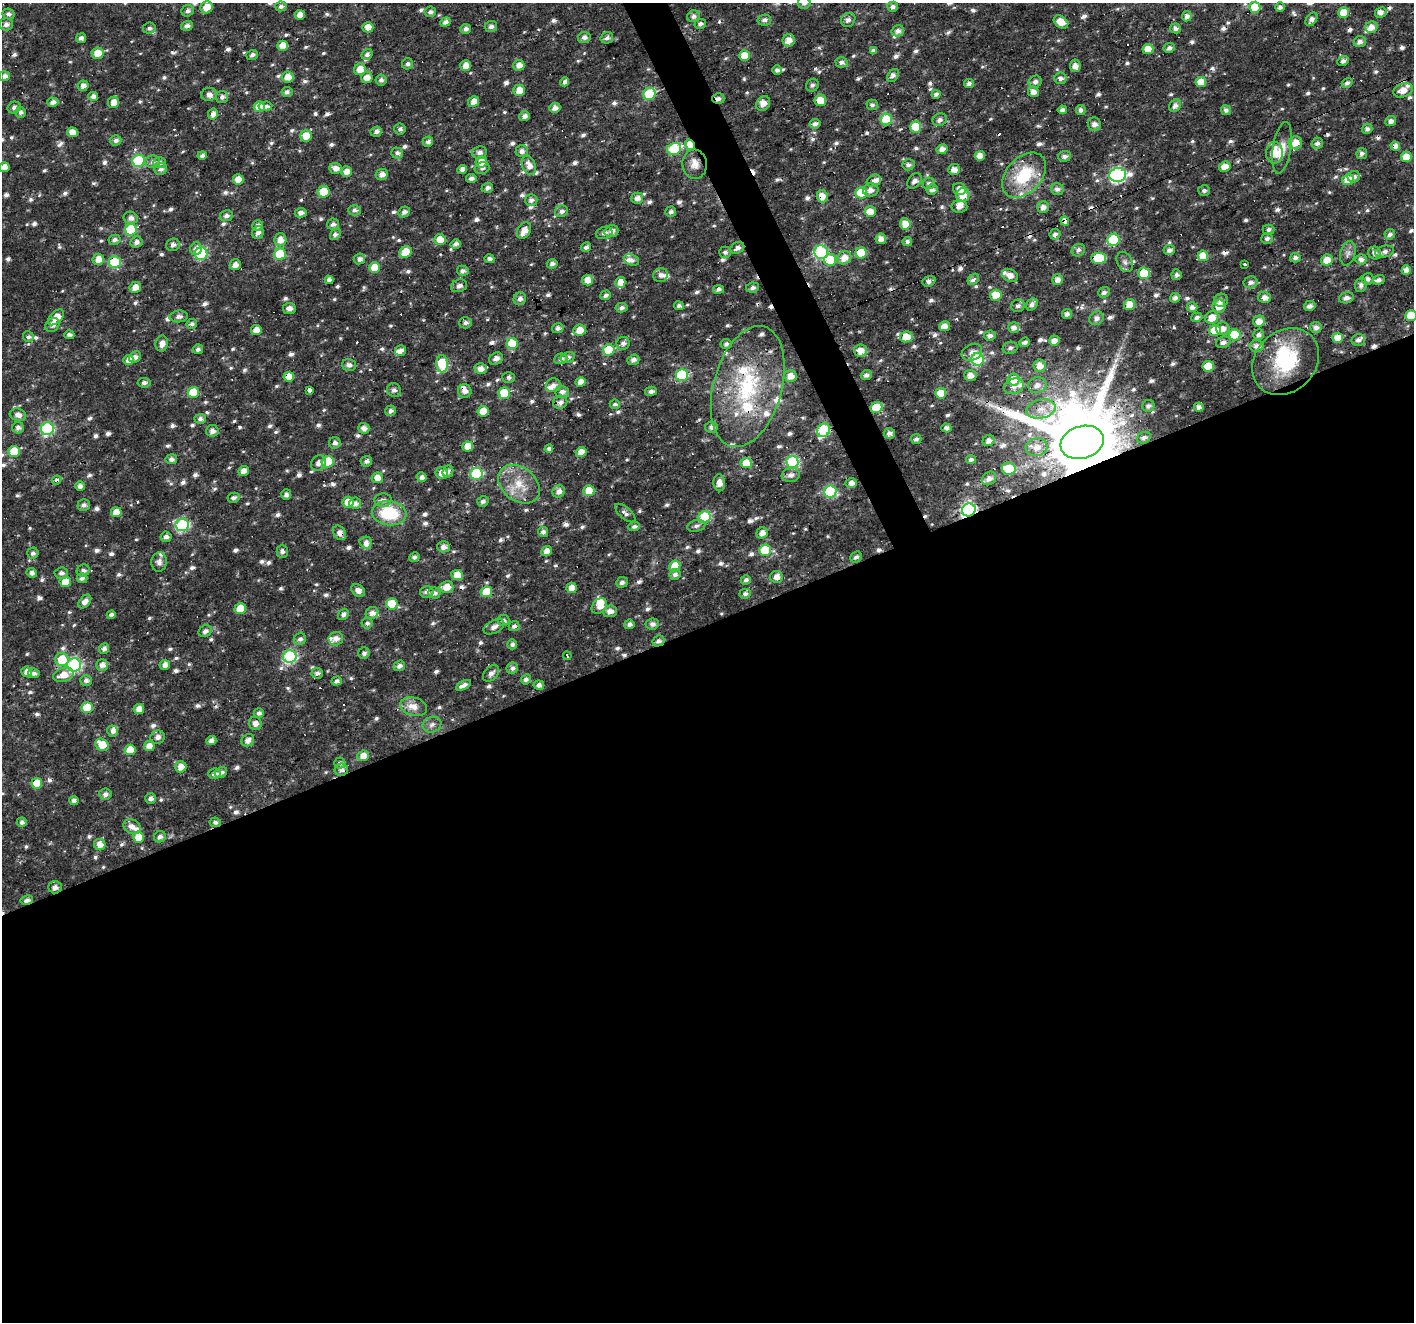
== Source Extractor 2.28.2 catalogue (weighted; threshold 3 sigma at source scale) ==
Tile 15 of 4 x 4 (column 3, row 4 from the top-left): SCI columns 2825-4236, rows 143-1462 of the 5648 x 5509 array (HDU 1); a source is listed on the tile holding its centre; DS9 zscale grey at full resolution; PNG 1416 x 1324 px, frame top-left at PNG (2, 3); each listed source drawn as its Kron ellipse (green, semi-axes under 4 px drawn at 4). Shown black and unused: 54% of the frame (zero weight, under 2 of 3 exposures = <1% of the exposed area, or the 3 px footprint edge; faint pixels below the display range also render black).
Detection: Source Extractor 2.28.2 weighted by HDU 2 'WHT'; one run over the whole footprint, this tile lists its part. Background 0.0194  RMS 0.0028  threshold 0.0126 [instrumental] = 3 sigma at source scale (4.5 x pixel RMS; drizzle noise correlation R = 1.50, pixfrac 1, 0.0396/0.0396 arcsec/px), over >= 5 px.
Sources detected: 857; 2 inside a brighter object's white glare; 32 cosmic-ray / hot-pixel residue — neither listed nor drawn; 29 inside a brighter listed object's ellipse — not listed separately; of the other 794, all 500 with FLUX_AUTO >= 0.899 (the completeness limit of this list) listed and drawn (294 fainter detections not listed), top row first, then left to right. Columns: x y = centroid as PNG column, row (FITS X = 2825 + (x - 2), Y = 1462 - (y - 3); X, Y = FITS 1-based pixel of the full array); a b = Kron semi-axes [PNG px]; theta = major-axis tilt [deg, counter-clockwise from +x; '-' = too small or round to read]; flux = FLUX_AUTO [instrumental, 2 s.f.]
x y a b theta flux
804 3 6 6 - 0.99
281 6 5 5 - 1
207 7 6 6 - 3.7
893 7 5 5 - 1.1
1255 7 5 5 - 7
1280 7 5 4 - 0.98
187 11 6 5 - 0.93
430 12 6 5 - 1
1381 12 6 5 - 1.5
1344 13 5 5 - 5.6
8 14 6 5 - 1.1
300 15 5 5 - 2.5
693 16 6 5 - 1.1
1187 16 5 5 - 1.6
1311 19 7 5 56 1.6
764 20 7 5 12 0.99
848 20 7 6 - 1.1
445 22 5 4 - 1.5
1061 22 8 5 -35 3.6
6 24 7 6 - 1.2
700 24 6 5 - 0.96
187 26 6 4 16 1.2
491 26 6 5 - 1.1
368 27 5 5 - 3.2
1371 27 6 6 - 2.2
149 28 6 5 - 1.1
1175 28 5 5 - 1.3
465 29 5 4 - 1.2
898 31 6 5 - 1.4
584 37 6 5 - 1.3
81 38 5 5 - 1.1
607 38 6 5 - 1.1
789 40 6 6 - 2.4
1360 42 6 5 - 1.1
283 46 5 5 - 4.1
1169 48 6 5 - 1
1148 49 5 5 - 4.1
873 51 4 4 - 1.1
97 53 6 5 - 4.3
367 54 6 5 - 1
252 55 6 5 - 1.1
744 55 5 5 - 3.7
1343 61 6 4 27 1
841 62 6 5 - 1.1
407 64 5 5 - 0.94
519 65 5 5 - 2
466 66 5 5 - 2.7
1075 66 6 5 - 1.8
360 69 6 6 - 3.6
777 70 5 4 - 0.93
893 75 7 5 50 1.2
4 76 5 5 - 1.2
288 77 6 5 - 3
367 78 6 5 - 2.8
1061 78 6 6 - 1.3
381 80 5 5 - 1
565 82 5 4 - 1.4
1035 82 6 6 - 1.1
1201 82 5 5 - 4.2
1347 83 5 4 - 1
969 84 5 4 - 1.2
812 85 7 6 - 0.9
83 86 5 5 - 1.7
519 90 6 5 - 3.5
1403 90 10 7 18 2.7
287 92 5 5 - 1.1
1033 92 5 5 - 1.8
209 94 8 6 7 1.6
649 94 6 6 - 15
936 94 4 4 - 0.92
93 96 5 4 - 1.4
222 97 6 6 - 1.2
718 99 6 5 - 1.1
820 100 6 5 - 6.1
474 101 5 5 - 2.9
53 102 5 4 - 1.4
113 102 6 5 - 2.9
763 103 8 6 52 2.2
872 105 5 5 - 0.93
265 106 7 4 5 1.2
1175 106 7 5 54 1.3
14 107 6 5 - 1.2
259 107 5 5 - 5.7
555 108 6 5 - 1.6
1062 110 4 4 - 1.1
1081 110 5 5 - 1.1
1226 110 5 5 - 1.1
21 112 5 5 - 1
213 114 6 5 - 2
524 116 5 5 - 1.4
886 119 6 5 - 15
940 120 7 6 - 1.1
1391 121 5 5 - 1.4
815 124 5 4 - 1.2
1094 124 7 6 - 1.8
915 127 5 5 - 8.9
400 129 5 5 - 0.93
1367 129 5 5 - 0.97
72 132 5 5 - 2.7
376 132 6 5 - 1
306 136 6 5 - 4.8
116 140 5 5 - 1.1
428 142 5 5 - 1.1
1295 143 7 6 - 3.3
1317 143 6 5 - 1
690 145 6 4 -60 8
1395 146 5 4 - 2
1282 148 26 9 81 4.1
674 149 7 6 - 17
942 149 5 5 - 1.8
522 151 6 6 - 1.3
479 152 7 6 - 1.3
397 153 6 5 - 1.1
1274 153 10 8 88 5.5
1362 153 6 5 - 1.1
202 155 4 4 - 0.99
980 156 5 5 - 2.5
1064 156 6 5 - 1.2
1406 157 5 5 - 3.7
138 161 6 6 - 24
153 162 7 6 - 1.1
481 162 6 5 - 4.2
160 163 6 5 - 1.2
695 164 14 12 -84 2.8
529 165 10 6 -68 2.5
908 165 6 5 - 1
5 167 5 5 - 2.7
1225 167 6 5 - 2.7
336 168 6 5 - 1.9
482 168 7 5 16 1
161 169 6 6 - 1
462 169 5 4 - 1.6
954 169 6 5 - 1.9
346 172 5 5 - 2.3
382 174 6 5 - 1.8
1024 175 26 17 47 15
1118 175 8 7 - 59
1354 177 6 5 - 1.2
471 178 5 4 - 1
238 179 5 5 - 3.7
1348 180 6 5 - 4.8
874 181 7 6 - 1.5
915 181 8 6 47 1.2
929 183 6 5 - 1
487 188 5 5 - 1
959 189 7 6 - 2.4
1057 189 6 6 - 1.3
871 190 8 6 10 1.7
932 190 5 5 - 1.3
1204 190 6 5 - 0.94
324 192 6 5 - 7.9
861 193 6 5 - 11
963 195 7 6 - 3.9
822 196 6 5 - 2.7
637 198 6 5 - 1.7
531 200 6 6 - 1.1
959 207 8 6 0 1.6
1043 207 6 5 - 1.7
354 210 6 5 - 1
561 211 6 5 - 1.1
404 212 6 5 - 1.2
671 212 5 5 - 0.99
870 212 5 5 - 3.6
301 213 6 5 - 1.4
226 216 6 5 - 1.2
131 218 7 6 - 1.5
1065 221 4 4 - 2.8
333 224 6 5 - 1.1
905 224 5 5 - 3.4
258 226 6 5 - 1.5
1268 229 6 5 - 1
131 230 6 6 - 15
524 231 9 6 57 3.1
611 231 7 6 - 1.6
258 233 7 5 71 1.3
604 233 8 6 17 1.1
335 234 6 5 - 1
1055 234 6 5 - 1
1390 234 5 5 - 1.1
1267 238 6 5 - 0.92
440 239 5 5 - 4.8
881 239 5 5 - 1.9
114 240 6 5 - 1
280 240 6 6 - 2.5
1113 240 6 6 - 19
907 241 5 4 - 0.97
136 242 6 5 - 1.2
456 244 5 5 - 1.2
173 245 7 6 - 1.1
586 247 5 4 - 1
737 248 7 5 28 1.4
196 249 6 5 - 1.5
1078 250 7 6 - 1
1169 250 5 5 - 1.1
406 252 6 5 - 6.6
725 252 6 5 - 0.93
821 252 7 6 - 30
1385 252 9 5 13 1.4
861 253 6 5 - 8.5
1348 253 12 7 76 1.4
1375 253 7 6 - 1.4
201 254 6 6 - 25
280 254 6 6 - 18
1203 256 5 5 - 4.1
844 258 7 6 - 3.1
1098 258 7 5 0 11
1295 258 5 4 - 0.98
98 259 6 5 - 3
359 259 6 5 - 1.3
489 259 5 4 - 1.1
1361 259 5 5 - 1.7
631 260 8 5 -22 1.4
830 260 6 6 - 11
1327 260 6 5 - 3.5
115 262 6 6 - 18
1125 262 11 7 -62 1.2
552 264 5 4 - 0.98
1245 264 3 3 - 1.1
235 265 6 5 - 2.1
374 268 5 5 - 5.3
1406 270 5 4 - 1.9
463 271 6 5 - 0.95
1144 273 6 5 - 7.1
660 275 7 7 - 1.3
1010 275 8 6 -26 2
1176 275 5 5 - 0.95
973 279 6 5 - 1.5
1367 279 6 5 - 1.1
329 280 4 4 - 1.2
587 280 5 5 - 3.2
1058 280 5 5 - 1.9
1379 280 6 5 - 1.1
929 281 7 5 21 1.1
620 282 5 5 - 3.1
1251 282 7 6 - 1.2
1361 285 7 6 - 1
459 286 8 6 16 1.3
135 287 6 5 - 2.4
752 288 6 5 - 1
718 289 5 4 - 1
1104 292 6 5 - 0.91
606 295 5 5 - 0.95
996 295 6 5 - 6.8
1265 297 6 5 - 1.9
1175 298 5 4 - 1.1
1346 298 7 5 14 1.2
520 299 6 6 - 1.4
1221 300 7 6 - 1.3
1032 304 6 5 - 1.1
1129 305 5 5 - 4
679 306 5 4 - 0.96
1018 306 7 6 - 1
1219 306 6 6 - 3.7
1310 306 6 5 - 1.3
1192 307 5 5 - 1.4
621 308 6 4 10 1
289 309 6 5 - 1.5
1067 314 5 4 - 0.95
179 316 9 6 5 1.1
1411 316 6 5 - 7.8
56 317 9 6 44 4
1197 317 5 4 - 0.96
1096 318 7 6 - 1.3
1212 318 7 6 - 3.6
1259 321 6 5 - 2.5
465 323 6 5 - 1
192 324 5 5 - 0.9
52 325 8 6 40 1.2
944 326 5 5 - 2.3
1316 327 6 5 - 1.4
558 328 6 5 - 1.2
1014 328 5 5 - 1.6
1223 328 7 6 - 1.8
256 330 5 5 - 2.6
580 330 6 5 - 3.7
1215 330 6 5 - 7.5
69 335 5 4 - 1
990 335 6 5 - 1.2
1235 335 6 6 - 13
1258 335 5 5 - 1.1
28 337 5 5 - 1
906 337 6 5 - 4.6
1338 338 5 5 - 3.2
1358 340 7 6 - 1.4
1054 341 5 5 - 2.1
1025 342 6 4 21 1
1223 342 7 5 21 1.3
162 343 8 6 79 2
623 343 6 6 - 1.2
512 344 5 5 - 9.7
726 344 5 5 - 0.96
1256 346 7 6 - 1.7
1010 348 7 6 - 0.98
198 349 5 5 - 1
401 350 5 5 - 1.3
609 350 6 5 - 10
860 350 6 6 - 3.2
972 352 11 8 26 1.9
135 357 6 5 - 1.5
568 357 7 5 14 1.2
496 359 7 6 - 1.4
561 359 6 5 - 1.1
978 359 6 6 - 25
129 360 5 5 - 2.7
633 360 6 5 - 1.1
1286 362 36 30 45 22
442 364 8 6 -87 18
349 365 7 6 - 1.2
1040 366 6 6 - 2.8
1208 366 6 5 - 6.6
481 369 6 5 - 2
682 375 6 6 - 24
866 375 5 5 - 1.1
970 375 6 5 - 2.4
790 376 6 6 - 2.9
289 377 5 5 - 4.2
508 377 6 5 - 0.91
1014 379 6 6 - 4.1
580 382 5 5 - 2.6
144 383 6 5 - 0.91
553 385 7 6 - 1.5
1037 385 9 8 - 1.8
1014 386 10 7 18 1.8
748 387 62 34 74 33
310 390 4 3 - 9.5
394 390 7 6 - 0.92
465 391 7 6 - 1.6
651 391 6 4 14 1.2
193 392 5 5 - 9.9
562 392 7 6 - 1.5
504 393 6 5 - 9.1
941 393 5 5 - 6.1
560 402 7 6 - 1.4
615 404 5 4 - 0.97
1148 406 6 5 - 1
876 407 6 5 - 9.5
1199 407 5 4 - 1.6
1041 409 15 9 12 3.2
390 411 5 5 - 1.2
483 411 5 5 - 5.4
18 415 8 6 -17 1.8
200 419 5 5 - 1.1
711 427 6 5 - 1.2
18 428 6 5 - 1.1
364 428 6 5 - 1.6
946 428 5 4 - 0.99
47 429 6 6 - 35
823 430 7 6 - 20
212 431 6 6 - 1.5
889 433 6 5 - 1.4
1144 438 7 5 28 1.2
916 439 5 5 - 0.99
988 440 6 5 - 1.3
1082 442 22 16 16 4900
335 443 6 6 - 1.2
468 446 5 5 - 4.2
1037 447 11 9 10 2.6
549 449 4 4 - 0.98
14 451 5 5 - 8.6
581 452 5 5 - 3.1
171 459 6 5 - 0.94
971 460 5 4 - 0.95
366 461 6 5 - 1
328 462 6 5 - 11
792 462 6 6 - 27
318 463 8 7 - 1.7
746 463 6 5 - 5
1009 469 7 6 - 7.5
243 471 5 5 - 2.4
448 472 6 5 - 1.2
442 473 6 6 - 2.8
476 474 6 6 - 23
791 475 9 7 8 1.5
422 477 5 4 - 1.2
377 478 6 5 - 2.6
989 478 7 6 - 1.8
56 480 5 3 - 4.7
719 483 8 5 -85 2.3
851 483 6 5 - 2.1
519 484 23 16 -39 7.1
80 486 5 4 - 1.5
559 491 6 5 - 1.6
589 491 5 5 - 7.2
830 491 6 6 - 22
286 495 5 5 - 1.1
233 498 6 5 - 1.1
383 500 8 6 3 1.5
483 501 6 5 - 1
348 502 6 5 - 5.6
355 503 6 5 - 1.4
84 505 6 5 - 1.1
969 510 7 6 - 66
116 512 5 5 - 3.6
389 513 17 12 -6 14
625 513 12 5 -41 1.1
705 517 6 6 - 19
182 525 7 6 - 33
696 526 9 6 13 0.95
634 527 6 4 22 0.95
543 532 5 5 - 1.2
340 533 8 6 -56 2
762 533 6 5 - 1.9
166 537 5 5 - 1.2
366 543 6 6 - 1.6
443 547 6 5 - 1.5
765 550 6 5 - 13
282 551 6 5 - 1
547 551 5 5 - 2.3
33 553 6 5 - 1
414 557 5 4 - 0.98
856 557 6 5 - 1
159 562 9 7 84 1.2
675 566 5 5 - 6.2
83 570 6 6 - 1.2
32 573 5 5 - 1.2
61 573 7 5 4 1.1
675 574 6 5 - 1.1
457 575 6 5 - 4.1
776 577 6 6 - 1.9
82 578 5 5 - 1.7
746 580 5 4 - 0.92
65 582 6 5 - 4.6
622 582 6 5 - 0.97
446 587 7 5 12 3.2
572 588 5 5 - 3
358 590 7 5 -40 1.6
427 592 7 6 - 0.99
486 592 6 5 - 6.9
434 593 6 5 - 1.1
745 594 5 5 - 0.97
85 601 8 5 49 2
392 604 6 5 - 9.3
599 606 9 6 47 3.7
240 609 6 5 - 6.2
610 611 7 6 - 1.9
372 613 6 5 - 1.5
111 615 4 4 - 1
343 615 6 5 - 1.2
503 620 6 5 - 1.1
367 623 5 5 - 0.97
629 624 5 5 - 1.1
652 624 6 5 - 1.2
514 626 5 5 - 0.92
494 627 11 6 27 1.5
205 631 7 5 29 1.2
300 639 6 5 - 1.1
336 639 7 6 - 1.7
658 641 6 5 - 1.1
512 644 5 5 - 0.93
104 649 5 5 - 1.2
364 653 6 5 - 1.1
290 656 6 6 - 39
567 656 4 3 - 1.4
62 660 6 6 - 8.7
74 665 7 6 - 41
102 665 6 6 - 1.7
165 665 5 5 - 1.6
399 666 6 5 - 1.1
512 668 6 5 - 1.1
27 672 5 5 - 2.1
34 673 5 5 - 1
317 673 5 5 - 1.2
491 673 9 6 45 1.5
63 675 10 7 15 3.5
526 679 5 5 - 0.9
86 680 6 5 - 1.1
337 681 5 4 - 1
463 685 8 4 27 1.5
539 685 5 4 - 1.2
414 707 14 9 -17 2.9
87 708 6 5 - 7.8
139 709 5 5 - 2.5
259 713 5 5 - 1
255 723 7 6 - 1.8
432 725 10 7 21 1.2
112 731 6 5 - 1.2
158 737 7 6 - 1.5
248 740 7 5 40 1.8
211 741 5 4 - 1.6
102 745 7 5 -34 5.8
149 746 5 5 - 2.6
130 750 5 5 - 5
363 756 5 5 - 2.9
340 763 5 5 - 1.1
181 767 6 5 - 2.5
341 770 7 6 - 1.3
221 772 6 5 - 1.2
214 774 6 5 - 1.2
37 783 5 5 - 6.3
105 794 6 5 - 1.1
151 799 5 5 - 1.2
74 801 4 4 - 1.4
22 822 5 4 - 1.2
215 822 5 5 - 0.95
132 827 9 7 -29 2
139 837 5 5 - 5.7
160 837 6 5 - 1.1
100 845 6 5 - 2.4
55 887 7 6 - 1.6
27 900 6 4 11 1.3
Overlapping masked pixels (flux is a lower limit): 20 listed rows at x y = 718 99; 690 145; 1395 146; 822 196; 1065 221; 1098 258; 115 262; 289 377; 748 387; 465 391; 876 407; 1144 438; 1082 442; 969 510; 340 533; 392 604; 658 641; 341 770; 215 822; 27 900
Isophote crosses this tile's border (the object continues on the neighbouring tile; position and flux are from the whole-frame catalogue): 3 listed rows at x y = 804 3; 1406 270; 1411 316